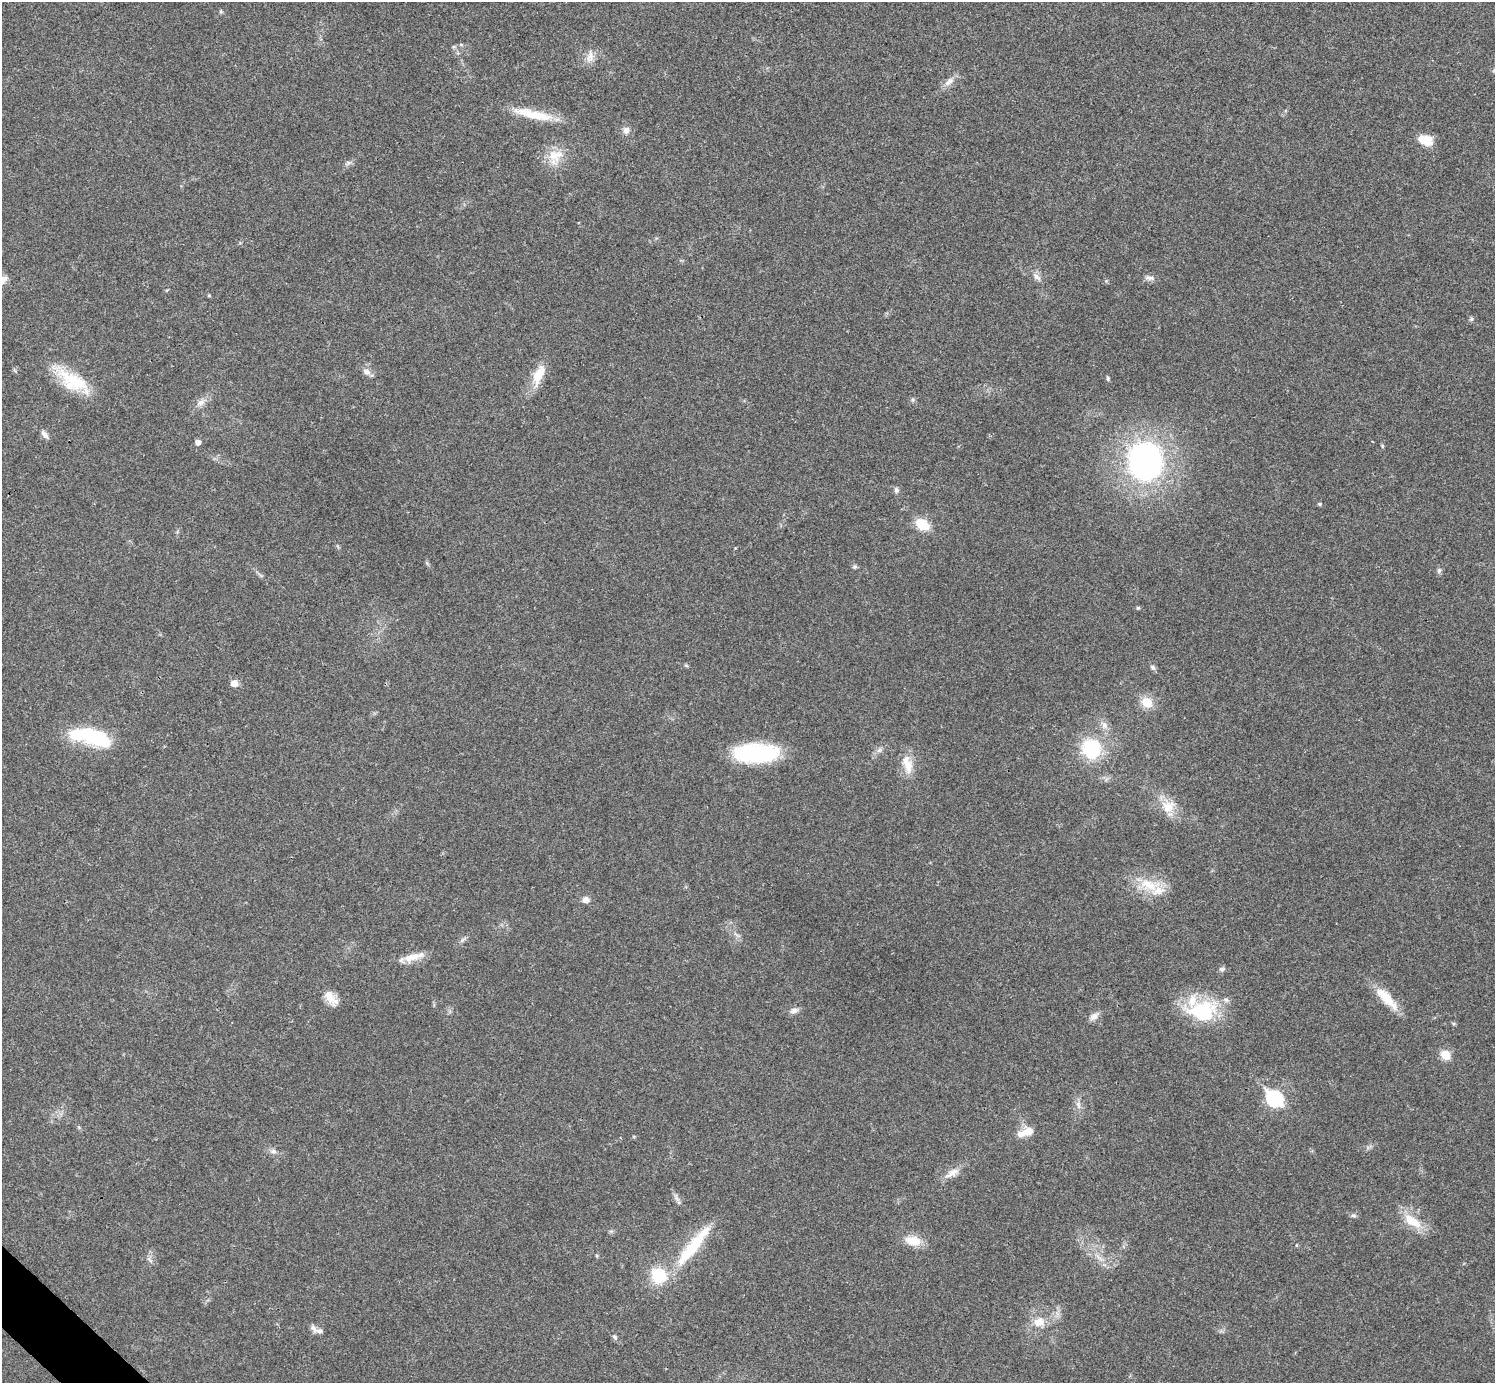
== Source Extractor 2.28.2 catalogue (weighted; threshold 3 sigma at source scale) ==
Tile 7 of 4 x 4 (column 3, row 2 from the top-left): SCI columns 2992-4484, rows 2922-4302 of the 5985 x 5985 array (HDU 1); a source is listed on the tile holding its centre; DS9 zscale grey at full resolution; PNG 1497 x 1385 px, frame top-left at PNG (2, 2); no overlay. Shown black and unused: <1% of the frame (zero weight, under 3 of 4 exposures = <1% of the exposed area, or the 3 px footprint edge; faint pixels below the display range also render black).
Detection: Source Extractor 2.28.2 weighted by HDU 2 'WHT'; one run over the whole footprint, this tile lists its part. Background 0.0196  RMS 0.004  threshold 0.0179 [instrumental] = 3 sigma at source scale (4.5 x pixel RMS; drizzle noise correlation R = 1.50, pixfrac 1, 0.05/0.05 arcsec/px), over >= 5 px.
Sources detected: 76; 1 inside a brighter object's white glare — not listed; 6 inside a brighter listed object's ellipse — not listed separately; the other 69 listed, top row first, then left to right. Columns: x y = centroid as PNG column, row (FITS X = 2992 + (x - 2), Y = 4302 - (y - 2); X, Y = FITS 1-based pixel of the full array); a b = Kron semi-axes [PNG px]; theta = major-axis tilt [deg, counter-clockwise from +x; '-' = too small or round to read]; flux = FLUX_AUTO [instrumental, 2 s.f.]
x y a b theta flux
221 12 6 5 - 0.54
461 45 6 4 -2 0.57
590 57 17 10 75 3.4
949 82 16 8 42 2.9
533 115 46 12 -20 12
626 130 11 9 89 2
1425 140 18 11 -21 6.2
555 155 23 17 17 8.6
348 163 10 5 23 1.2
1037 277 14 7 -42 2
1150 278 14 6 -7 1.6
2 280 14 9 38 3
209 295 4 4 - 0.41
1471 319 6 5 - 0.7
366 372 11 8 -39 2.4
539 375 29 12 68 8.3
1108 378 6 4 -71 0.59
72 381 49 18 -34 19
913 400 6 5 - 0.72
201 403 12 8 38 2.6
44 434 12 6 -48 1.7
198 442 5 5 - 1.8
1382 446 5 4 - 0.48
1145 461 33 28 -84 120
896 490 7 6 - 1.1
1320 504 5 4 - 0.55
922 524 10 8 -30 13
855 567 7 5 20 0.67
1439 570 7 5 75 1
1138 608 5 4 - 0.65
686 665 6 4 -19 0.52
1153 667 7 6 - 1.1
234 683 6 5 - 4.9
1147 702 13 11 -44 6.6
1104 725 12 7 -67 2.2
94 736 42 15 -18 30
1092 749 18 16 -52 24
879 750 7 6 - 1.2
756 753 48 19 1 36
907 764 26 12 -76 6.6
1168 806 19 17 5 7.7
1148 885 35 16 -11 12
586 900 8 7 - 2.2
413 957 30 9 15 5.7
1222 969 8 5 0 0.98
329 997 24 11 -60 5.2
1386 998 36 11 -46 9.6
794 1010 11 7 18 1.8
1202 1011 42 26 2 28
1094 1016 13 8 37 2.4
1453 1023 6 4 -18 0.52
1446 1055 10 9 - 5.5
1274 1099 9 7 -43 82
1078 1105 12 6 -78 1.9
79 1127 6 5 - 0.58
1029 1131 13 11 2 4.1
273 1151 9 7 -8 1.6
952 1173 22 8 29 3.9
676 1198 15 5 -63 1.5
1353 1216 8 4 -8 0.8
1412 1221 29 12 -35 9.2
913 1241 21 11 -11 6.8
1296 1245 5 3 - 0.35
692 1247 59 15 51 22
597 1256 6 3 -72 0.43
149 1260 10 4 -50 0.94
1039 1322 15 11 15 5.5
314 1329 12 7 -55 1.7
615 1337 9 5 -47 1
Isophote crosses this tile's border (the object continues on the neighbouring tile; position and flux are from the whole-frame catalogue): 1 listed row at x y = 2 280